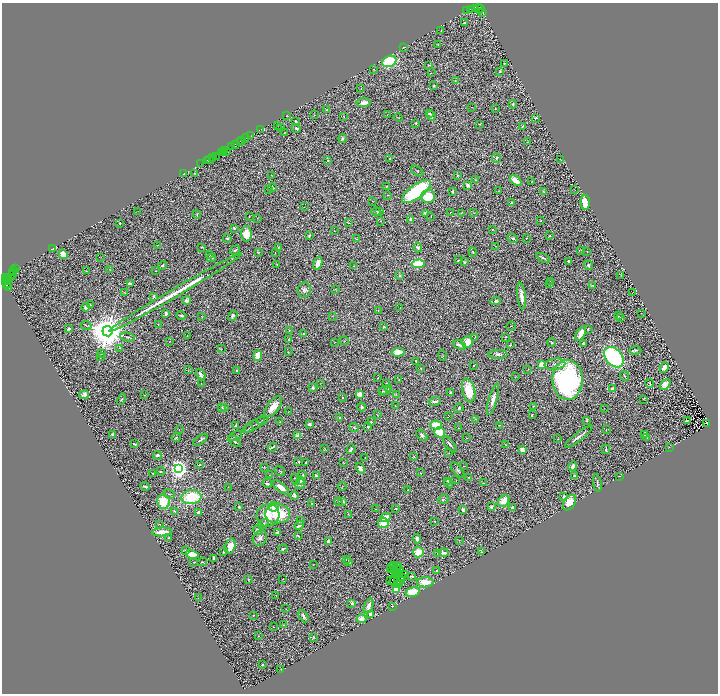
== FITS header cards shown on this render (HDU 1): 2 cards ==
NAXIS1  =                 1432
NAXIS2  =                 1383

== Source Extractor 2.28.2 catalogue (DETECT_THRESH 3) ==
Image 1432 x 1383 px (HDU 1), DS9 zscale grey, zoomed out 1/2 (1 PNG px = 2 x 2 image px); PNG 720 x 696 px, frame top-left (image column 1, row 1382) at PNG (2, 3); each listed source drawn as its Kron ellipse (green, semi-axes under 4 px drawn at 4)
Background 0.457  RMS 0.033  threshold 0.0995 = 3 sigma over >= 5 px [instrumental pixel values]
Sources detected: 492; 58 cannot appear on this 1/2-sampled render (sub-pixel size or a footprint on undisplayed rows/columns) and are neither listed nor drawn; the other 434 listed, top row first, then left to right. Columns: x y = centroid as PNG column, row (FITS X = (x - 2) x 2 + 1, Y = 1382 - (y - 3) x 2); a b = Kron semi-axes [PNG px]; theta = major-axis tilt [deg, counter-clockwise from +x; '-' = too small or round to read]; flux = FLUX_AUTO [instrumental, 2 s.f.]
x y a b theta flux
471 9 4 2 - 67
476 9 4 2 - 130
478 9 5 2 - 490
481 9 2 2 - 54
466 11 2 1 - 14
483 12 3 2 - 44
465 22 4 2 - 7.6
441 31 2 1 - 1.7
437 44 3 2 - 3.3
404 47 3 2 - 3.7
389 61 7 5 24 360
504 63 2 2 - 3.9
429 65 3 2 - 4.3
374 69 2 2 - 3.1
500 71 3 2 - 5
431 73 2 2 - 1.8
455 81 3 2 - 3.7
434 86 2 2 - 14
361 89 2 1 - 1.4
363 103 7 4 6 38
513 104 4 3 - 6.4
472 107 2 1 - 1.6
495 108 3 2 - 3.1
327 110 2 2 - 15
429 113 4 3 - 7.2
314 115 3 2 - 2.2
387 115 2 2 - 2.1
287 116 2 2 - 2.2
344 116 4 2 - 4
431 116 5 2 - 7.1
398 118 4 2 - 3.3
535 118 2 2 - 13
295 121 2 2 - 7.7
416 123 3 2 - 5
480 124 3 1 - 2
277 126 3 1 - 2
523 126 4 3 - 4.6
281 127 2 2 - 4.8
296 128 4 3 - 12
261 129 2 1 - 11
284 133 3 2 - 2.9
251 135 2 1 - 23
245 138 4 1 - 67
342 139 4 4 - 7.9
242 140 2 1 - 31
240 142 3 1 - 22
527 142 2 1 - 1.6
235 144 2 1 - 45
231 147 3 1 - 19
224 150 2 1 - 23
221 152 3 2 - 74
224 152 2 1 - 66
227 152 2 1 - 2.5
216 156 4 1 - 13
213 157 2 1 - 17
496 158 5 3 - 5.8
209 159 2 2 - 63
213 159 3 1 - 56
390 159 3 2 - 3.9
561 159 3 1 - 3.3
328 160 2 2 - 6.4
207 161 2 1 - 26
201 164 2 1 - 19
417 171 7 3 -39 7.5
194 173 2 1 - 2.1
183 174 2 1 - 34
271 175 3 1 - 2.4
457 175 3 3 - 5.5
475 180 3 2 - 6.4
516 181 7 3 -39 72
532 181 2 1 - 2.4
468 185 4 3 - 21
387 186 3 2 - 4.9
272 187 4 2 - 5.4
269 190 2 1 - 1.5
575 190 2 1 - 2.3
452 191 3 2 - 7.8
499 191 3 2 - 2.5
544 191 2 2 - 3.3
416 192 17 7 36 610
388 195 3 2 - 3.4
428 196 7 6 - 200
372 201 2 1 - 1.7
585 202 7 4 -87 110
512 203 4 3 - 16
304 207 2 2 - 1.9
138 211 2 2 - 2.1
376 212 4 3 - 19
379 212 4 2 - 5
450 212 2 1 - 2.1
425 213 3 2 - 11
461 213 2 2 - 3
474 213 3 2 - 2.8
197 215 4 3 - 5.3
249 216 4 2 - 2.8
431 217 2 1 - 1.8
258 218 3 2 - 2
411 219 4 3 - 15
380 221 2 2 - 2
541 221 3 2 - 3.3
120 223 3 2 - 5.6
348 223 3 2 - 2.1
234 228 3 2 - 10
492 229 3 3 - 3.8
334 231 2 1 - 1.6
246 234 8 5 -88 100
309 236 3 2 - 6.5
550 236 3 2 - 5.2
227 238 4 4 - 9
512 238 5 3 - 13
526 238 3 2 - 2.5
356 239 3 1 - 2
157 245 3 2 - 2.5
495 246 2 2 - 3.4
202 247 3 3 - 5.5
278 247 3 2 - 4.2
418 248 5 4 - 21
52 249 3 2 - 15
235 250 5 3 - 8.5
581 250 2 2 - 3.7
259 252 3 3 - 5.7
473 252 4 3 - 7
587 252 2 1 - 2.4
275 253 3 2 - 2.4
63 254 5 4 - 55
210 254 3 2 - 2.2
100 257 2 1 - 1.5
211 258 4 3 - 9
543 258 7 3 -25 9.9
459 260 3 2 - 8.6
569 261 3 2 - 8.2
465 262 3 2 - 6.3
318 263 7 4 72 61
277 264 2 2 - 2.1
418 264 6 4 2 240
162 265 4 3 - 10
588 265 5 3 - 6.8
353 266 2 1 - 2
15 269 3 1 - 26
110 269 3 2 - 2.7
13 270 2 1 - 36
86 271 3 2 - 3.8
155 271 2 2 - 2.7
13 273 2 1 - 10
12 274 2 1 - 9.4
399 275 3 3 - 5.7
621 275 2 2 - 2.8
6 278 2 1 - 33
8 278 2 1 - 300
10 278 3 2 - 99
6 281 2 1 - 44
9 281 3 1 - 3
550 282 2 2 - 1.9
6 283 2 1 - 59
130 284 3 2 - 34
550 284 3 2 - 2.3
7 285 2 2 - 85
593 285 3 2 - 4.6
8 287 2 1 - 50
336 289 3 2 - 2.7
304 290 7 6 - 23
125 292 4 1 - 2.9
175 293 76 2 30 290
632 293 3 1 - 1.7
154 296 3 3 - 17
521 296 13 3 -83 55
187 300 4 3 - 24
496 301 5 3 - 14
91 305 3 3 - 8.3
86 307 4 3 - 39
400 308 2 2 - 1.9
378 311 3 1 - 3.1
641 313 2 2 - 2.2
166 314 4 2 - 15
181 315 5 2 - 12
233 316 5 4 - 15
332 316 3 2 - 2.7
618 316 3 2 - 3.4
202 317 2 1 - 1.9
620 318 4 2 - 3.6
86 325 5 2 - 5.5
158 325 3 1 - 2.1
511 326 5 1 - 3.5
384 327 3 2 - 6.2
68 329 4 3 - 11
588 329 3 1 - 3.4
107 331 5 5 - 22000
289 331 2 2 - 3.9
303 333 2 2 - 13
581 333 8 4 61 62
187 335 2 1 - 1.7
128 337 7 3 -10 10
475 337 3 1 - 3.7
505 337 3 2 - 4.8
289 339 3 2 - 7.5
170 341 2 1 - 2.1
344 341 5 3 - 5.2
335 342 3 1 - 2.5
467 342 6 5 - 75
552 342 4 2 - 8
583 343 4 3 - 7.9
459 345 6 3 -27 17
510 345 3 2 - 7.1
120 348 3 2 - 4.2
221 349 2 1 - 1.8
635 350 6 4 1 10
288 352 3 2 - 3.2
398 352 6 4 4 96
101 353 3 3 - 4.8
498 354 9 4 1 19
443 355 5 3 - 5.1
100 356 3 2 - 3.3
257 356 5 3 - 98
614 357 11 8 -48 850
416 361 4 2 - 4.4
555 364 10 5 7 26
474 365 2 1 - 2.1
542 365 4 3 - 100
664 367 5 3 - 44
421 368 3 2 - 4.7
188 370 2 1 - 1.8
528 370 2 1 - 2.8
237 371 3 2 - 8.3
201 374 6 3 -52 31
625 376 5 2 - 5.6
515 377 3 2 - 2.2
378 378 2 2 - 4.5
399 380 2 1 - 2.7
567 380 20 15 -88 1300
201 383 2 1 - 1.6
386 383 2 1 - 3.1
649 383 4 2 - 7
321 384 2 1 - 2
665 384 6 4 44 29
313 388 3 2 - 16
389 389 3 2 - 7.7
612 389 3 2 - 17
385 390 6 3 20 12
469 390 12 6 -77 160
382 391 3 3 - 6
450 393 3 3 - 10
360 394 4 3 - 99
396 394 2 1 - 2
84 395 5 4 - 20
144 395 2 2 - 2.3
343 398 2 1 - 3
121 399 6 3 60 8.7
493 399 16 4 74 43
644 399 2 1 - 2.7
434 401 6 3 15 15
395 406 3 2 - 2.6
533 406 3 2 - 3.5
222 407 3 2 - 4.5
225 407 3 2 - 4.5
273 407 13 6 52 90
362 407 4 3 - 16
459 408 5 3 - 8
604 408 2 1 - 1.8
288 412 3 1 - 2.5
377 415 3 1 - 4.2
532 415 2 2 - 5.6
448 416 2 1 - 1.8
340 417 2 2 - 8.2
475 419 3 2 - 3.6
262 420 6 2 27 8
587 420 3 2 - 9.1
687 420 3 2 - 4
280 422 4 3 - 4.6
371 422 3 2 - 5.8
707 423 3 2 - 8.5
309 424 4 3 - 13
235 425 4 3 - 13
254 425 13 2 31 13
436 425 6 4 -16 140
499 425 2 1 - 2.2
368 427 2 2 - 4.4
248 428 4 2 - 4.4
354 428 5 3 - 8.1
458 428 2 1 - 2
179 429 2 1 - 1.5
606 430 2 2 - 2.7
440 432 5 5 - 160
113 434 3 3 - 14
422 435 7 4 -46 13
644 435 4 2 - 5.2
235 436 7 2 27 7.9
298 436 4 3 - 41
579 437 17 2 37 28
176 438 4 2 - 5.1
467 438 2 2 - 1.9
647 438 3 2 - 2.2
558 439 3 2 - 2.2
200 440 8 3 36 13
234 441 7 3 -40 13
135 444 4 2 - 6.4
450 444 9 2 -52 13
506 444 2 1 - 2.7
272 447 4 2 - 10
669 447 2 1 - 1.9
324 448 3 2 - 2.4
351 449 5 3 - 13
606 449 5 2 - 9.3
522 450 4 3 - 42
449 453 2 2 - 2.7
157 455 4 3 - 16
414 456 3 2 - 3.1
365 457 3 2 - 1.6
299 462 3 3 - 6.2
306 462 3 2 - 4.5
343 462 3 1 - 1.9
199 465 3 2 - 3.9
464 466 2 1 - 2
573 466 5 3 - 25
264 467 3 2 - 3.2
360 468 6 3 -54 24
178 469 4 4 - 4000
457 470 9 4 -51 16
161 471 4 2 - 4.4
280 471 6 2 -35 5
153 473 2 2 - 3.8
420 473 2 2 - 2.9
269 475 2 1 - 1.5
303 475 4 2 - 10
316 475 3 2 - 6.1
574 475 2 2 - 6.5
620 476 3 1 - 1.9
468 477 2 2 - 2.9
295 479 6 3 -73 11
456 480 2 1 - 2
300 481 4 3 - 9.1
448 481 4 2 - 10
267 483 5 3 - 14
484 483 2 2 - 3.3
597 483 9 2 -80 9.2
300 484 5 4 - 19
449 484 5 3 - 9.4
145 486 4 2 - 10
342 486 4 2 - 4
228 487 2 1 - 2.1
281 487 10 4 -38 48
408 490 2 1 - 4.3
169 494 6 2 -28 6
294 495 4 3 - 14
191 497 10 7 5 290
564 497 4 3 - 20
443 499 5 3 - 11
338 501 3 2 - 13
343 501 2 2 - 18
504 501 6 5 - 73
163 502 7 6 - 190
569 502 8 5 59 83
311 503 2 2 - 1.7
239 507 3 2 - 10
274 507 5 5 - 66
491 507 3 3 - 11
513 508 4 3 - 17
376 509 2 2 - 3
395 509 2 2 - 2.5
463 510 4 3 - 21
175 511 2 2 - 5.4
199 512 3 3 - 20
277 514 12 9 0 240
348 514 3 2 - 2.6
268 515 12 11 - 110
385 517 5 3 - 82
300 521 3 3 - 8.7
435 521 2 2 - 4.2
383 523 5 5 - 82
160 524 2 1 - 1.6
263 524 6 3 32 14
299 525 5 2 - 22
257 530 5 4 - 15
162 532 10 3 5 75
277 532 4 2 - 8.3
298 536 3 2 - 5.9
168 538 3 2 - 6.1
260 538 8 6 57 29
417 539 4 3 - 28
459 540 2 2 - 2.5
328 541 3 2 - 37
230 546 8 5 74 60
283 549 5 3 - 11
186 551 4 2 - 8.5
224 551 3 2 - 11
418 552 5 5 - 140
481 552 2 2 - 5.7
437 553 2 1 - 2.4
444 553 5 3 - 20
192 554 6 4 -12 84
213 558 3 2 - 13
346 559 3 2 - 2.9
194 562 3 2 - 2.9
202 562 5 2 - 4.1
349 562 3 2 - 4.6
313 565 3 2 - 2
393 566 3 1 - 8.4
396 566 2 1 - 2.8
399 567 2 2 - 14
391 568 2 1 - 1.1
390 570 2 1 - 2.8
399 570 2 1 - 4.2
437 571 3 2 - 5.4
398 573 2 2 - 8.1
395 574 2 1 - 1.7
400 575 2 1 - 5.6
404 575 2 1 - 4.4
412 576 4 2 - 12
402 577 3 1 - 3.3
248 579 4 2 - 5.3
283 579 2 1 - 2.7
391 581 3 1 - 3.5
394 581 4 2 - 29
400 581 3 1 - 2.1
425 582 8 5 0 99
400 583 2 1 - 4.2
398 584 3 1 - 4.4
396 589 3 3 - 62
413 592 7 4 16 170
276 596 2 2 - 3
198 598 2 1 - 1.6
352 603 3 3 - 13
368 606 8 3 70 54
392 606 3 2 - 3
286 609 3 2 - 2.1
371 614 3 3 - 47
253 615 2 1 - 5
304 616 7 2 -63 17
361 619 5 4 - 46
284 625 4 2 - 3.8
274 627 2 2 - 2.3
258 636 2 2 - 3.4
313 637 2 2 - 4.8
262 664 2 2 - 6.3
281 669 3 1 - 1.4
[58 sub-pixel or undisplayed-footprint detections neither listed nor drawn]